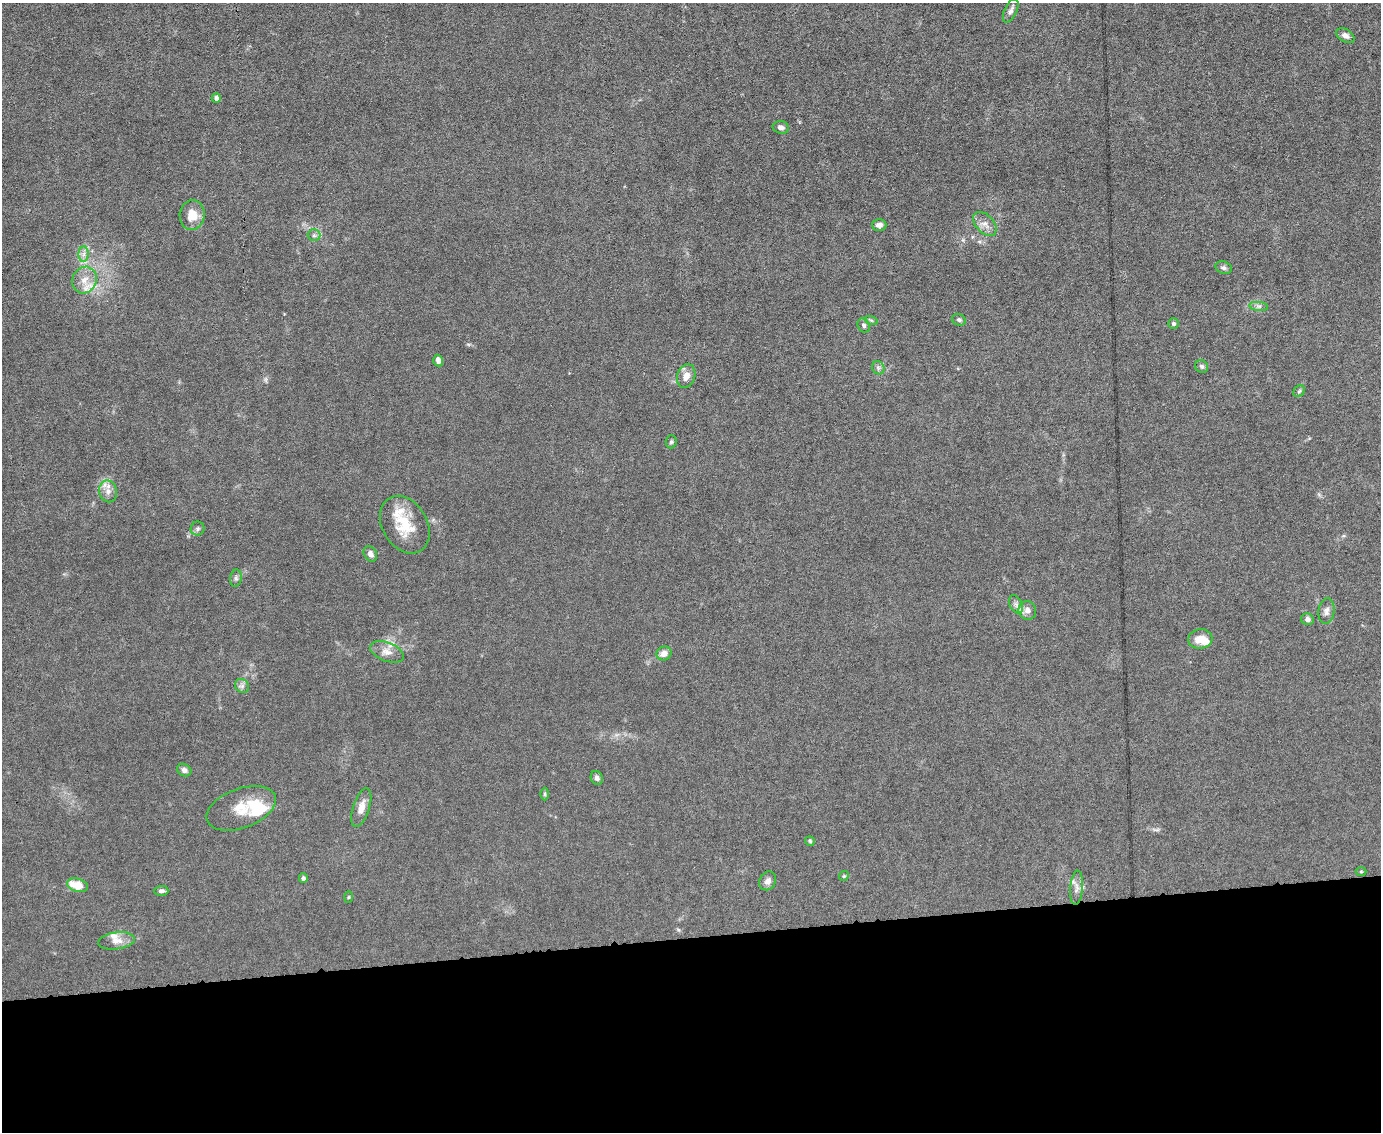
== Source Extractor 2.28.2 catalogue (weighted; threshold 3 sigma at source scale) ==
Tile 11 of 3 x 4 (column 2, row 4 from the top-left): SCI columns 1610-2988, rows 1-1130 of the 4491 x 4519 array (HDU 1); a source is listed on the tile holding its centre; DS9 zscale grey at full resolution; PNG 1383 x 1134 px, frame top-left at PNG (2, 3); each listed source drawn as its Kron ellipse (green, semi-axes under 4 px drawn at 4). Shown black and unused: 17% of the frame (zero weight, under 6 of 12 exposures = <1% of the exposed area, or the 3 px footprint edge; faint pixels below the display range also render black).
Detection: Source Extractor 2.28.2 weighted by HDU 2 'WHT'; one run over the whole footprint, this tile lists its part. Background 0.0159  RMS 0.0032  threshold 0.0131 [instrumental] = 3 sigma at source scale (4.09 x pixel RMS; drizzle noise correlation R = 1.36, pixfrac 0.8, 0.05/0.05 arcsec/px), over >= 5 px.
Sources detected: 58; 1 inside a brighter object's white glare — neither listed nor drawn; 7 inside a brighter listed object's ellipse — not listed separately; the other 50 listed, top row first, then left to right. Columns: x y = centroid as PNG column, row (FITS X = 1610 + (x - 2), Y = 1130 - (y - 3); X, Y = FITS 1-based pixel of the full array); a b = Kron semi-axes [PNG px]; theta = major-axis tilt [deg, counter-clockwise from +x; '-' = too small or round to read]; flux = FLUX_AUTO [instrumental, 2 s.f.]
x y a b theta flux
1011 11 13 6 64 1.2
1345 36 10 6 -32 1.4
216 98 4 4 - 1.3
781 127 8 6 -11 1.2
192 215 15 12 83 4.5
985 224 14 9 -48 2.2
879 225 7 6 - 1.2
314 235 6 6 - 0.73
84 254 8 5 89 1.1
1224 268 8 6 -19 0.73
84 280 13 12 - 3.5
1259 306 9 4 -8 0.79
871 320 7 4 -19 0.48
959 320 7 5 -24 0.6
1173 324 5 5 - 0.69
864 325 7 6 - 0.78
438 360 6 5 - 1.4
1202 366 7 6 - 0.66
878 368 7 6 - 0.74
686 376 12 9 72 2.3
1299 391 6 5 - 0.54
671 442 6 5 - 0.54
108 491 11 9 -77 2.1
405 525 31 22 -59 9.6
198 529 7 7 - 0.73
370 554 8 6 -59 1.4
236 578 8 5 81 0.74
1016 604 10 6 -63 1.2
1027 610 9 8 - 1.8
1326 611 13 8 83 1.4
1307 619 6 6 - 0.94
1200 639 12 9 7 3.6
387 652 17 9 -21 2.5
664 653 7 6 - 2
242 686 7 6 - 0.91
184 770 7 6 - 1.1
597 778 7 6 - 0.94
545 794 6 4 -90 0.42
241 808 36 19 20 8.1
361 808 20 8 72 2.8
810 841 5 5 - 0.37
1361 872 5 3 - 0.32
844 876 5 4 - 0.38
303 878 5 4 - 0.71
768 881 10 8 59 1.4
77 885 10 6 -16 5.7
1077 888 17 6 85 1.7
161 891 7 5 0 0.9
348 897 6 4 88 0.34
117 941 18 8 7 2.5